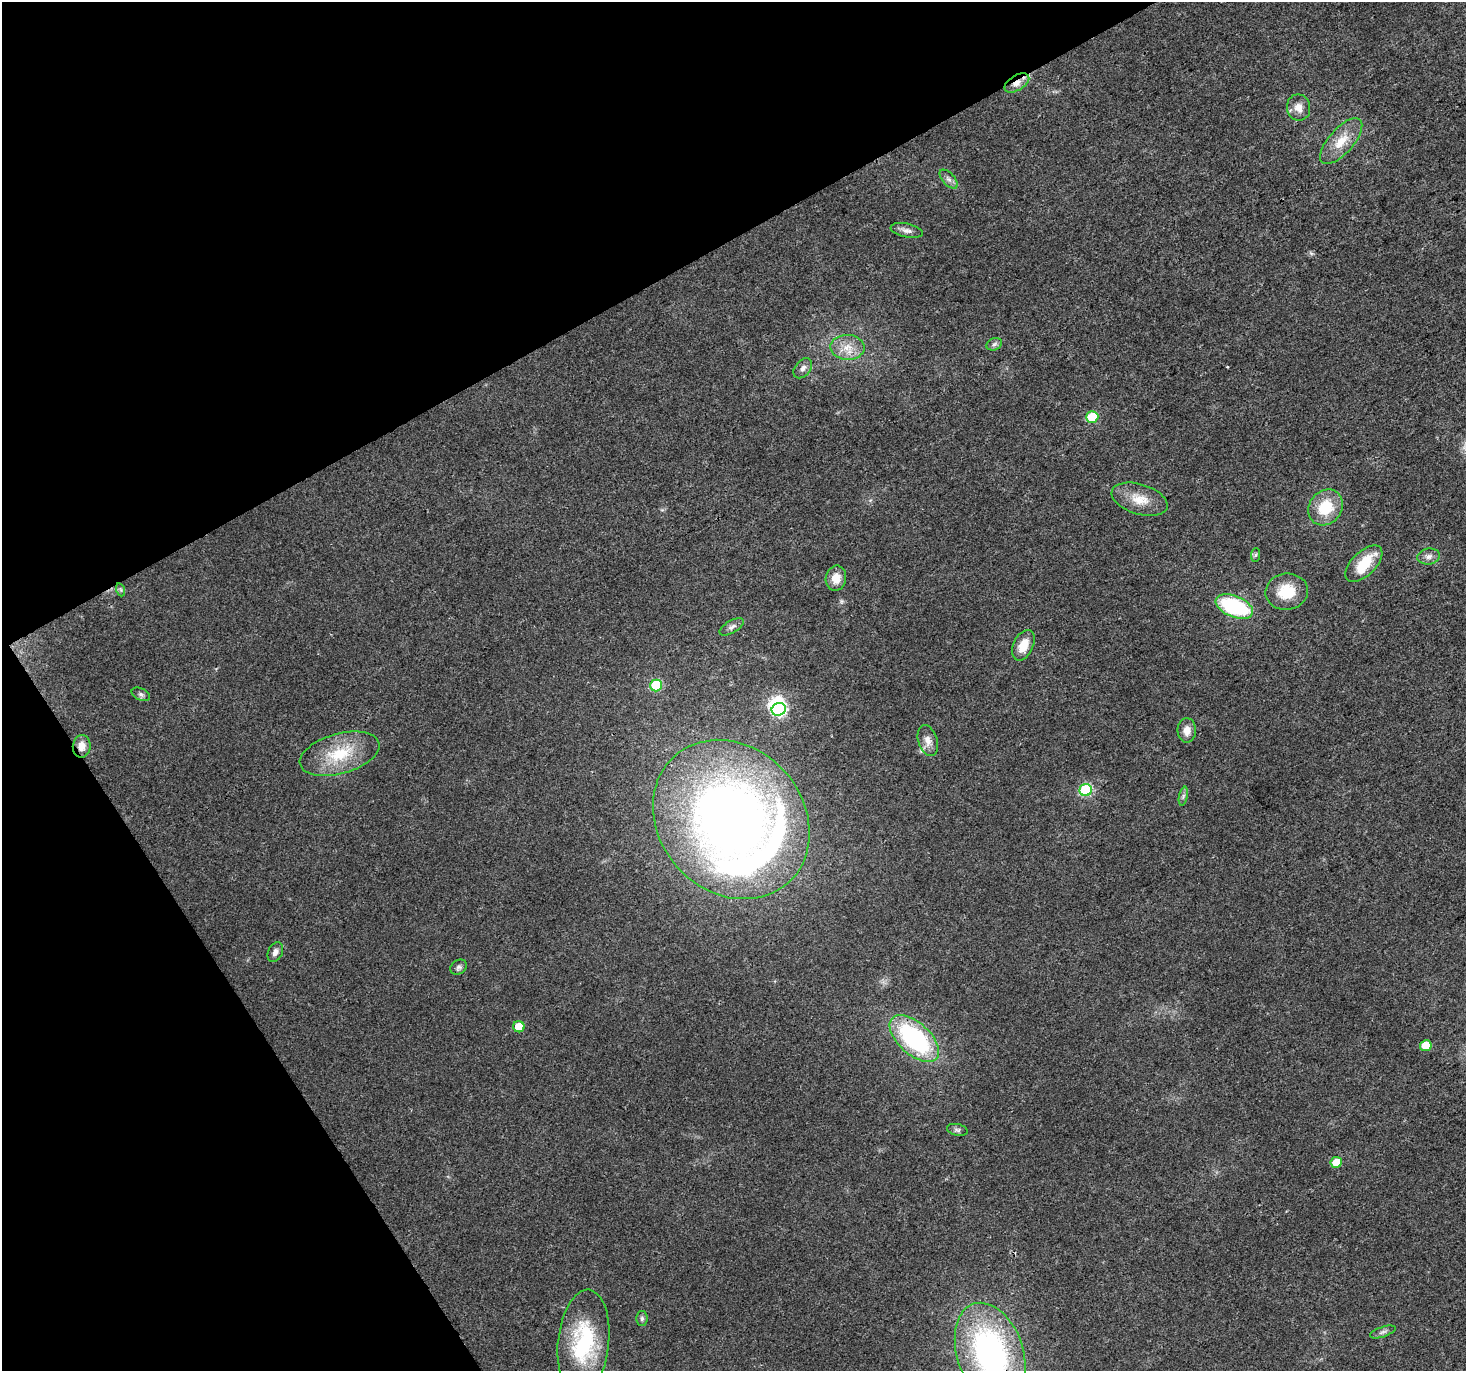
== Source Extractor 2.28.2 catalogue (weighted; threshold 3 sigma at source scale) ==
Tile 5 of 4 x 4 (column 1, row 2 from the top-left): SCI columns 1-1464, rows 2852-4220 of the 5861 x 5766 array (HDU 1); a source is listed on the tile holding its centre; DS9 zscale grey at full resolution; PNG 1468 x 1373 px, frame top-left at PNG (2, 2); each listed source drawn as its Kron ellipse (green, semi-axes under 4 px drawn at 4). Shown black and unused: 27% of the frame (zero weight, under 3 of 4 exposures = <1% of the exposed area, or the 3 px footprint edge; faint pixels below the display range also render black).
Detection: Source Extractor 2.28.2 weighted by HDU 2 'WHT'; one run over the whole footprint, this tile lists its part. Background 0.0257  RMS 0.0034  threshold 0.0154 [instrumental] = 3 sigma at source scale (4.5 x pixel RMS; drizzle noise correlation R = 1.50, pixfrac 1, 0.0396/0.0396 arcsec/px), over >= 5 px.
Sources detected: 46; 2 inside a brighter object's white glare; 1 cosmic-ray / hot-pixel residue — neither listed nor drawn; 2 inside a brighter listed object's ellipse — not listed separately; the other 41 listed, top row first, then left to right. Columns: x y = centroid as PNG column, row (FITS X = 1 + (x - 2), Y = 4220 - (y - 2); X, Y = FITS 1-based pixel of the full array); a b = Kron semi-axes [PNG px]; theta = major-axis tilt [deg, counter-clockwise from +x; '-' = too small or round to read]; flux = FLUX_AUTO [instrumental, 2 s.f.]
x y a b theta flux
1017 83 14 7 31 2.9
1299 107 13 11 -79 3.2
1341 141 28 12 48 7.5
949 179 12 6 -48 1.4
907 230 16 7 -12 1.8
994 344 8 6 22 0.92
847 347 17 12 -2 5.3
803 368 11 7 51 1.7
1092 417 6 5 - 16
1140 499 29 15 -17 6.9
1326 507 19 16 51 12
1256 555 7 4 88 0.62
1429 556 11 8 8 1.9
1364 564 23 12 44 10
836 578 13 10 79 4.1
121 590 7 4 -71 0.58
1287 592 21 18 6 10
1234 606 20 10 -22 33
732 627 13 6 30 1.5
1023 645 16 10 65 5.5
656 685 6 6 - 18
141 694 10 6 -26 1
779 709 7 6 - 50
1187 730 12 9 88 3
928 741 16 9 -72 2.9
82 746 11 9 82 3.4
339 754 41 20 16 16
1086 790 6 6 - 36
1183 796 9 4 77 0.82
731 819 85 72 -48 350
275 952 10 7 65 1.7
459 967 9 7 33 1
519 1027 6 5 - 6.4
914 1039 30 16 -42 50
1426 1046 5 5 - 7.1
957 1130 10 5 -12 0.95
1336 1162 5 5 - 6
642 1318 7 6 - 0.81
1383 1332 13 5 19 1.1
583 1342 52 25 84 29
990 1353 52 33 -72 96
Overlapping masked pixels (flux is a lower limit): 4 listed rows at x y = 1017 83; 82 746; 731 819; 990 1353
Isophote crosses this tile's border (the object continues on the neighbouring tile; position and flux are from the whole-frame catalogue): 1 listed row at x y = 990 1353